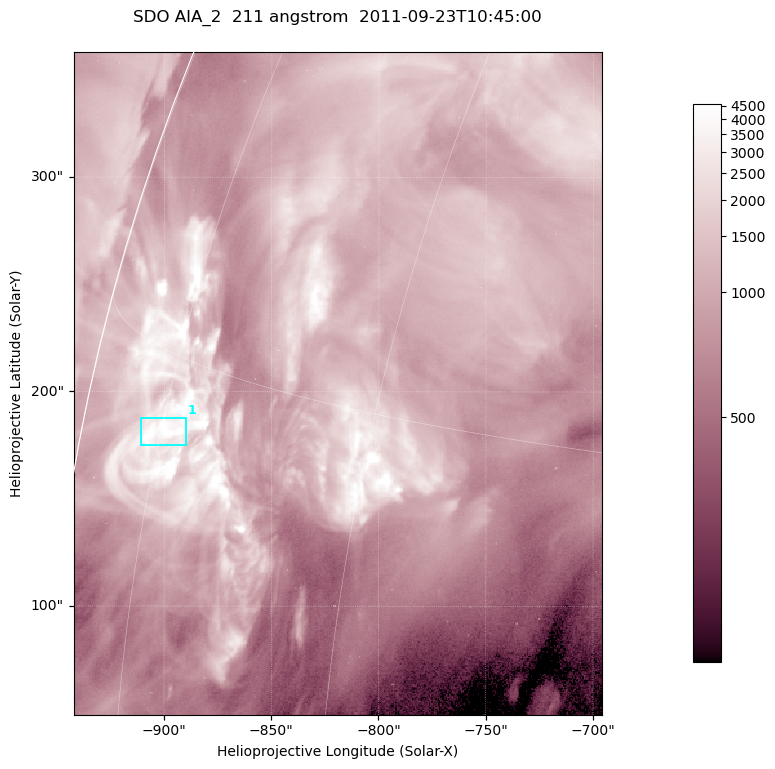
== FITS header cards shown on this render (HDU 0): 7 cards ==
TELESCOP= 'SDO     '           /
INSTRUME= 'AIA_2   '           /
WAVELNTH=                  211 /
WAVEUNIT= 'angstrom'           /
DATE-OBS= '2011-09-23T10:45:00.62' /
CTYPE1  = 'HPLN-TAN'           /
CTYPE2  = 'HPLT-TAN'           /

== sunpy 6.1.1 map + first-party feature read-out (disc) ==
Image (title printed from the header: SDO AIA_2  211 angstrom  2011-09-23T10:45:00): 410 x 514 px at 0.601 arcsec/px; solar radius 956 arcsec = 1592 px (partial field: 2.5% of the solar disc is inside the frame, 94% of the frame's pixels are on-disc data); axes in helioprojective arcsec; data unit not stated in the header (colour bar unlabelled)
Pointing: header CRPIX1/2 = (2038.91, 2046.17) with CRVAL1/2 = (0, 0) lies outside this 410 x 514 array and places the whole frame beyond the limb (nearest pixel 1.41 R_sun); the SolarSoft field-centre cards XCEN/YCEN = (-819.1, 203.9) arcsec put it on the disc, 1310 arcsec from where CRPIX/CRVAL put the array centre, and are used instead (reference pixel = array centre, CRVAL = XCEN/YCEN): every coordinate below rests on XCEN/YCEN
Orientation: roll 0.0564 deg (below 1 deg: not rotated)
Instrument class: DISC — disc imager (sunpy class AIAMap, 211 A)
Bright regions (active regions / flare kernels): reference = the on-disc median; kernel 3 px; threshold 5 sigma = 2838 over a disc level ~978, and >= 1.15x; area >= 210 px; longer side >= 5 px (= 3 arcsec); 1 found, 1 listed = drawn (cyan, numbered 1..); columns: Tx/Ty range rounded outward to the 2 arcsec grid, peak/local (2 s.f.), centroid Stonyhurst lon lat
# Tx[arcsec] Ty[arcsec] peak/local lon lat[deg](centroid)
1 -912..-890 174..188 11 -75 +13
Off-limb structures (1.02-1.3 R_sun): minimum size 105 px: none found